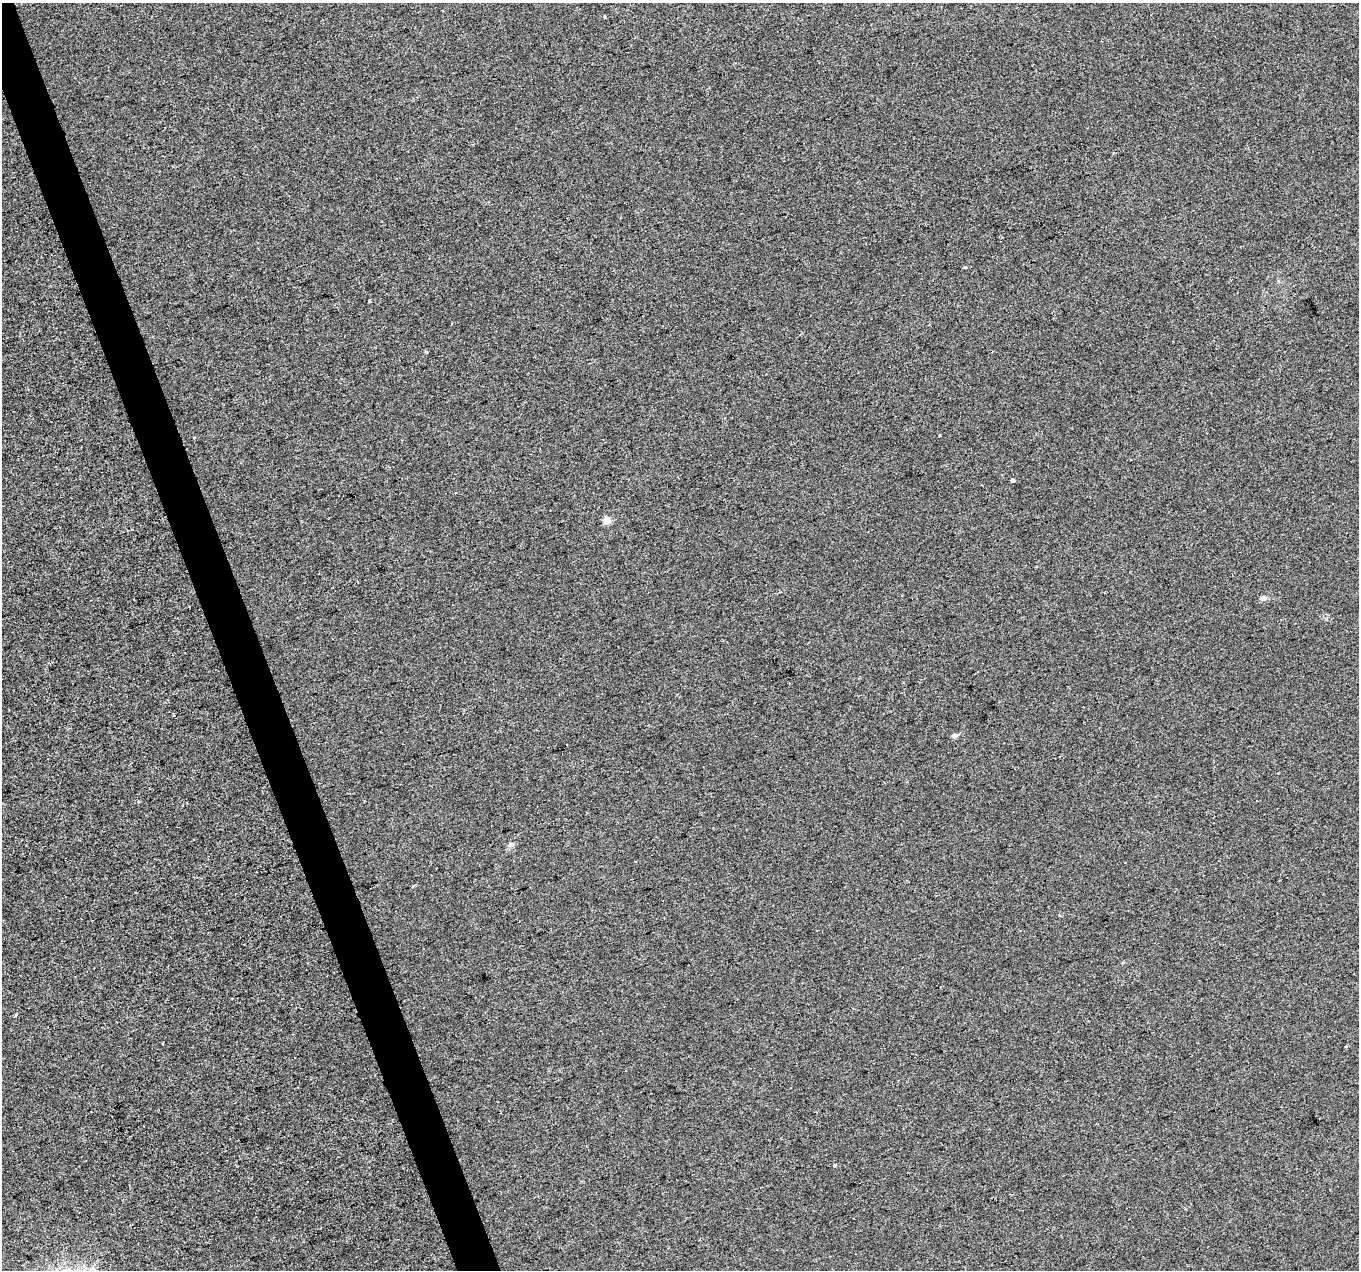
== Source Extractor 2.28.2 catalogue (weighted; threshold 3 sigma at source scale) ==
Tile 11 of 4 x 4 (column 3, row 3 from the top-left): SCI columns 2716-4072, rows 1390-2657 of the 5430 x 5260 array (HDU 1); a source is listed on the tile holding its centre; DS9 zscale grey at full resolution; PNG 1361 x 1272 px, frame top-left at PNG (2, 3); no overlay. Shown black and unused: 3% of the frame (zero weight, under 2 of 3 exposures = <1% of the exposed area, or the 3 px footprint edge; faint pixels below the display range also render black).
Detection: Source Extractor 2.28.2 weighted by HDU 2 'WHT'; one run over the whole footprint, this tile lists its part. Background -1.98e-04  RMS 0.0056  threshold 0.025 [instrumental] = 3 sigma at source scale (4.5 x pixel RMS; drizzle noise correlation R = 1.50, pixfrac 1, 0.0396/0.0396 arcsec/px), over >= 5 px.
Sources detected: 10; all 10 listed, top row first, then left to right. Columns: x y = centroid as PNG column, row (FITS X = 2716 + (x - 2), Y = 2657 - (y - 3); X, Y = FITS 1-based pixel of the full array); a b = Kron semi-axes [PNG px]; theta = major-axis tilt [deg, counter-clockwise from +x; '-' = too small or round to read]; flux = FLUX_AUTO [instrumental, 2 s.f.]
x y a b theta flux
604 16 3 3 - 2.7
965 267 3 3 - 1.1
370 301 3 3 - 0.92
939 435 3 3 - 0.83
1012 480 4 3 - 10
607 521 5 4 - 12
1263 598 7 6 - 2
173 716 3 3 - 1.9
954 736 6 5 - 1.8
511 845 8 6 15 1.6
Unlisted compact peaks at least as high as the median listed source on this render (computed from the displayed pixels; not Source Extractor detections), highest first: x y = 835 1165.